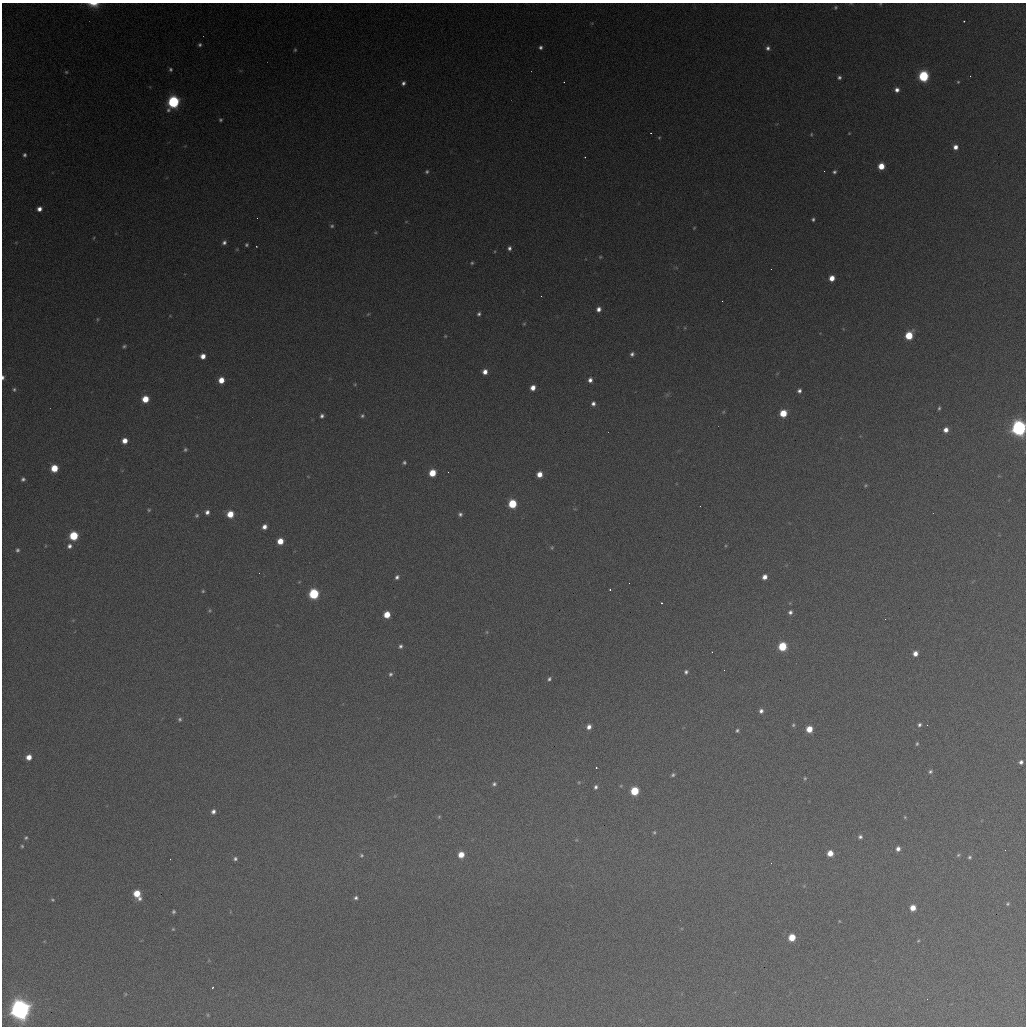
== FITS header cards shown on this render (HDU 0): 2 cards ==
NAXIS1  =                 1024 / length of data axis 1
NAXIS2  =                 1024 / length of data axis 2

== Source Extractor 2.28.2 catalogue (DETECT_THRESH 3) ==
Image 1024 x 1024 px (HDU 0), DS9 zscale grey, 1 PNG px = 1 image px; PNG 1028 x 1028 px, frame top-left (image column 1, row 1024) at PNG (2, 3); no overlay
Background 369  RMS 16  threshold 47.8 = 3 sigma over >= 5 px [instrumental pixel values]
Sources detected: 160; all 160 listed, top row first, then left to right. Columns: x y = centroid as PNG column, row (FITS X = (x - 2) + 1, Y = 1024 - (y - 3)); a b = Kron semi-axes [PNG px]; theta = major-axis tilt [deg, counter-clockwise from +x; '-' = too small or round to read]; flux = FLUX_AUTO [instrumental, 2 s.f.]
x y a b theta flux
93 4 14 6 -4 1.1e+04
880 4 5 4 - 1.1e+03
835 7 4 3 - 1.3e+03
964 21 3 2 - 3.9e+03
200 45 4 4 - 2.0e+03
540 47 5 4 - 2.6e+03
768 48 5 5 - 3.1e+03
295 50 4 3 - 1.4e+03
170 69 5 4 - 2.1e+03
66 72 5 5 - 1.4e+03
923 76 6 6 - 9.8e+04
839 77 5 4 - 2.5e+03
564 82 3 2 - 1.7e+03
958 82 4 3 - 1.1e+03
403 83 5 4 - 2.9e+03
897 90 5 5 - 4.7e+03
173 102 7 6 - 1.5e+05
220 120 4 4 - 1.7e+03
651 133 2 2 - 7.6e+02
849 133 3 2 - 7.5e+02
811 134 4 4 - 1.1e+03
659 137 4 4 - 1.1e+03
955 147 5 5 - 6.3e+03
24 155 5 4 - 2.2e+03
585 157 2 2 - 8.8e+02
881 166 5 5 - 1.6e+04
427 172 5 5 - 2.1e+03
834 172 4 3 - 2.1e+03
39 209 5 4 - 5.8e+03
257 218 2 2 - 5.5e+02
813 219 4 4 - 2.0e+03
332 226 5 5 - 1.8e+03
694 228 4 4 - 9.7e+02
94 238 5 3 - 9.3e+02
224 242 6 5 - 3.3e+03
246 245 3 3 - 1.7e+03
509 248 5 5 - 3.1e+03
600 257 4 4 - 1.2e+03
472 263 4 4 - 1.4e+03
832 278 5 5 - 1.1e+04
541 296 2 2 - 7.8e+02
599 309 5 5 - 5.2e+03
368 314 5 3 - 1.1e+03
479 314 5 4 - 2.3e+03
97 319 5 3 - 1.1e+03
524 324 4 4 - 1.1e+03
909 335 6 5 - 3.3e+04
445 336 4 4 - 9.1e+02
124 346 6 4 29 1.9e+03
632 354 5 5 - 2.9e+03
203 356 5 5 - 8.0e+03
485 372 5 5 - 7.3e+03
3 377 5 3 - 2.8e+03
221 380 5 5 - 1.2e+04
590 380 6 5 - 4.6e+03
355 384 5 3 - 9.7e+02
533 388 5 5 - 8.3e+03
14 389 5 4 - 1.8e+03
799 391 4 4 - 3.1e+03
145 399 5 5 - 1.9e+04
593 404 5 5 - 3.6e+03
939 408 4 3 - 1.6e+03
723 412 5 4 - 1.1e+03
783 413 5 5 - 2.4e+04
322 416 4 4 - 2.8e+03
362 416 5 5 - 1.9e+03
1019 428 7 6 - 4.2e+05
946 430 5 5 - 6.8e+03
125 441 5 5 - 9.2e+03
185 449 5 5 - 1.8e+03
404 462 4 3 - 1.9e+03
54 468 5 5 - 2.5e+04
448 472 3 2 - 7.4e+02
432 473 5 5 - 2.3e+04
539 474 5 5 - 1.0e+04
23 479 4 4 - 2.4e+03
865 485 5 3 - 1.2e+03
512 504 6 5 - 4.4e+04
149 510 5 4 - 1.4e+03
207 512 5 5 - 4.1e+03
230 514 6 5 - 1.9e+04
460 514 5 4 - 2.5e+03
197 515 5 5 - 1.8e+03
264 527 5 5 - 5.8e+03
74 536 6 5 - 4.9e+04
280 541 5 5 - 1.5e+04
69 546 6 6 - 3.9e+03
552 548 4 4 - 1.2e+03
17 550 4 3 - 2.0e+03
397 577 5 4 - 2.9e+03
765 577 5 4 - 6.6e+03
629 583 2 2 - 5.1e+02
610 589 3 2 - 1.0e+03
203 591 4 4 - 1.2e+03
314 594 6 6 - 8.2e+04
662 603 3 2 - 1.1e+03
210 610 6 5 - 1.4e+03
790 612 5 4 - 3.0e+03
387 615 5 5 - 1.8e+04
885 619 2 2 - 2.4e+03
487 632 6 4 -90 1.1e+03
400 646 5 4 - 2.5e+03
782 646 6 5 - 4.8e+04
712 652 2 2 - 5.1e+02
915 653 5 4 - 6.9e+03
724 670 2 2 - 9.2e+02
686 672 5 4 - 2.6e+03
390 674 6 5 - 2.4e+03
549 679 6 4 49 2.4e+03
761 711 5 5 - 3.6e+03
180 719 5 5 - 1.9e+03
793 725 5 4 - 1.5e+03
919 725 5 4 - 2.2e+03
927 725 2 2 - 5.1e+02
589 727 5 5 - 5.5e+03
809 729 5 5 - 1.7e+04
737 730 4 3 - 1.8e+03
917 744 4 3 - 1.3e+03
29 757 5 5 - 9.4e+03
1021 762 5 5 - 3.4e+03
596 768 2 2 - 9.7e+02
930 771 5 5 - 2.0e+03
673 775 5 4 - 1.8e+03
805 778 5 4 - 1.4e+03
579 782 4 3 - 9.5e+02
494 784 5 5 - 2.3e+03
596 787 4 3 - 2.4e+03
634 791 6 5 - 4.1e+04
213 812 5 4 - 3.6e+03
439 817 5 4 - 1.3e+03
905 817 4 4 - 1.1e+03
654 832 5 4 - 1.5e+03
860 837 5 4 - 2.6e+03
26 838 5 4 - 1.6e+03
576 840 5 3 - 9.5e+02
22 846 4 4 - 1.3e+03
898 849 5 5 - 4.7e+03
830 853 5 5 - 1.2e+04
361 855 5 5 - 1.7e+03
461 855 5 5 - 1.4e+04
958 855 6 4 30 1.7e+03
969 857 5 5 - 1.8e+03
235 859 5 4 - 2.3e+03
771 863 2 2 - 4.8e+02
137 893 6 6 - 2.2e+04
140 898 6 6 - 3.7e+03
356 898 4 4 - 2.4e+03
52 900 5 4 - 1.4e+03
1008 904 4 4 - 1.6e+03
913 908 5 5 - 1.3e+04
173 912 4 4 - 1.9e+03
839 921 4 2 - 7.5e+02
173 929 4 4 - 1.1e+03
792 937 5 5 - 2.3e+04
918 941 4 4 - 1.0e+03
213 987 3 2 - 9.1e+02
125 994 5 3 - 9.4e+02
927 999 2 2 - 5.2e+02
20 1009 7 7 - 1.1e+06
208 1015 5 4 - 1.2e+03
At the frame edge (FLAGS 8, measured only in part): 4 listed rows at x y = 93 4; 880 4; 3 377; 1019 428